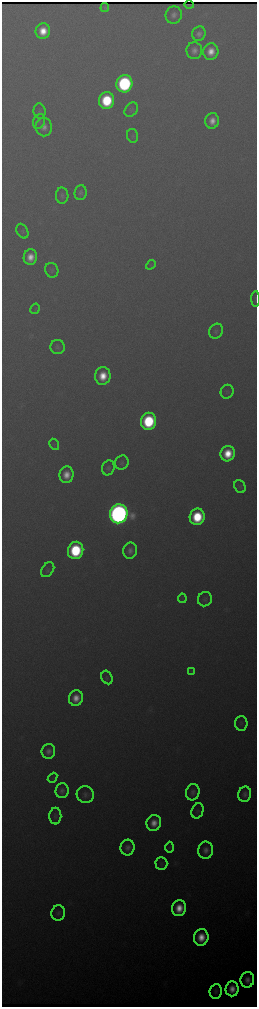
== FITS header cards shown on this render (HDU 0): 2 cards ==
NAXIS1  =                  510 / length of data axis 1
NAXIS2  =                 2010 / length of data axis 2

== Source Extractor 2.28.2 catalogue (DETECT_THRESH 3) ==
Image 510 x 2010 px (HDU 0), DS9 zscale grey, zoomed out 1/2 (1 PNG px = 2 x 2 image px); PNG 259 x 1009 px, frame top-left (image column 2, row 2010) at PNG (2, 2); each listed source drawn as its Kron ellipse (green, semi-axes under 4 px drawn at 4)
Background 2380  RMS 31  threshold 92.3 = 3 sigma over >= 5 px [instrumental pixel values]
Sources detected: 64; all 64 listed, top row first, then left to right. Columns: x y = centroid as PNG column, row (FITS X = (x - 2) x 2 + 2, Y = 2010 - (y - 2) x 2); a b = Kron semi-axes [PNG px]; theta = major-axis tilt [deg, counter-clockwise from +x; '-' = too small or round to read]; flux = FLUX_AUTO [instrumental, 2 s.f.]
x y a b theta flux
189 5 5 1 - 6.0e+03
105 8 4 3 - 1.0e+04
174 15 9 8 - 4.2e+04
43 31 8 7 - 1.8e+05
199 34 7 6 - 4.0e+04
194 51 8 7 - 5.3e+04
211 51 8 7 - 1.2e+05
124 84 8 8 - 1.8e+06
107 100 8 7 - 6.1e+05
131 110 8 6 51 1.7e+04
40 111 8 6 -82 1.7e+04
39 121 8 6 68 1.8e+04
212 121 8 7 - 9.0e+04
44 127 9 8 - 5.8e+04
132 136 7 5 -78 1.4e+04
80 193 7 6 - 2.7e+04
62 196 8 6 -87 2.4e+04
22 231 8 5 -62 1.5e+04
30 257 8 6 80 1.2e+05
151 265 5 3 - 1.0e+04
52 270 7 6 - 1.8e+04
256 299 8 3 -89 7.3e+03
35 309 5 2 - 4.8e+03
216 331 8 6 55 2.1e+04
58 347 7 7 - 2.0e+04
103 376 9 7 79 1.9e+05
227 392 7 6 - 1.5e+04
149 421 8 7 - 8.0e+05
54 444 6 4 -58 1.2e+04
228 454 8 7 - 2.3e+05
122 463 7 6 - 1.8e+04
108 468 7 6 - 2.2e+04
66 475 8 7 - 1.1e+05
240 487 7 5 -66 1.4e+04
119 514 9 9 - 9.0e+06
197 517 8 7 - 4.8e+05
76 550 9 7 77 8.0e+05
130 551 8 7 - 4.4e+04
48 570 8 5 53 1.6e+04
182 598 5 2 - 6.1e+03
205 599 7 6 - 1.9e+04
191 671 4 3 - 6.7e+03
107 677 7 5 -64 1.4e+04
76 698 8 7 - 1.1e+05
241 723 7 6 - 1.7e+04
48 751 7 6 - 4.7e+04
52 778 5 1 - 5.1e+03
62 791 7 6 - 3.4e+04
193 792 8 6 75 3.6e+04
245 794 8 6 77 3.6e+04
85 795 9 8 - 2.9e+04
198 811 8 5 66 1.6e+04
55 816 8 6 88 1.8e+04
154 823 8 7 - 1.0e+05
169 847 5 3 - 9.1e+03
127 848 8 7 - 4.2e+04
206 850 8 7 - 5.5e+04
161 863 6 6 - 1.4e+04
179 908 8 7 - 1.7e+05
58 913 8 7 - 2.7e+04
201 937 8 7 - 1.7e+05
247 980 8 7 - 6.5e+04
232 989 7 6 - 1.1e+05
216 991 7 6 - 2.7e+04
At the frame edge (FLAGS 8, measured only in part): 1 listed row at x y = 256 299